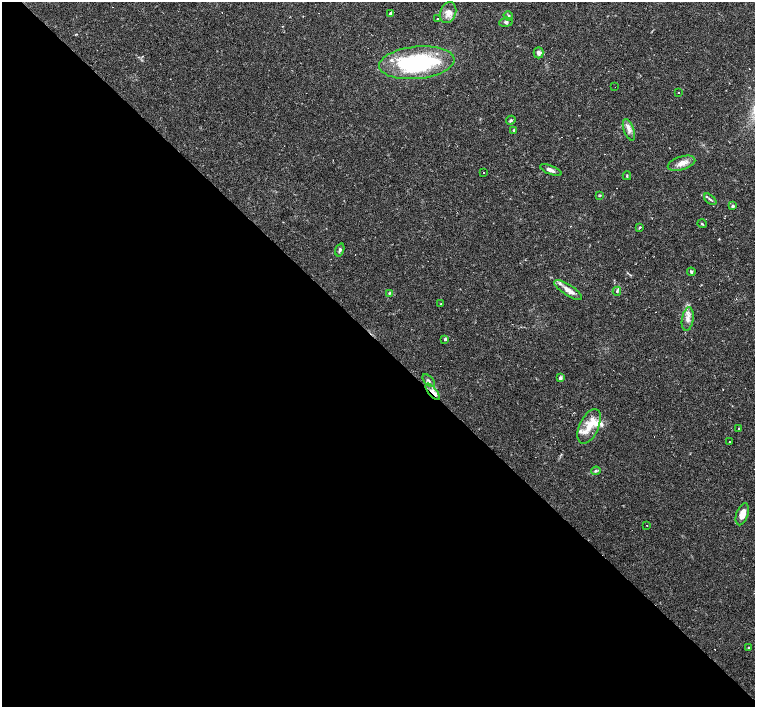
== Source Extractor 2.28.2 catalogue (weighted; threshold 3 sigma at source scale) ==
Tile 9 of 4 x 4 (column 1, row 3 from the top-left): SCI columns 1-1505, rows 1563-2972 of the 6021 x 6009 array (HDU 1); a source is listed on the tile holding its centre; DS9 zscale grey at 2 x 2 block average (1 PNG px = mean of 2 x 2 image px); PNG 757 x 709 px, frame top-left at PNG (2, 2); each listed source drawn as its Kron ellipse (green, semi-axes under 4 px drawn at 4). Shown black and unused: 52% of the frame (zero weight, under 2 of 3 exposures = <1% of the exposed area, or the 3 px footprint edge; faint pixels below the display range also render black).
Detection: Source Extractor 2.28.2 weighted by HDU 2 'WHT'; one run over the whole footprint, this tile lists its part. Background 0.0388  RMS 0.0031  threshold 0.0141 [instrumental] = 3 sigma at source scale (4.5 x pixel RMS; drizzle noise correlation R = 1.50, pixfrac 1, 0.0396/0.0396 arcsec/px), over >= 5 px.
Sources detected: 67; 19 cosmic-ray / hot-pixel residue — neither listed nor drawn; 9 inside a brighter listed object's ellipse — not listed separately; the other 39 listed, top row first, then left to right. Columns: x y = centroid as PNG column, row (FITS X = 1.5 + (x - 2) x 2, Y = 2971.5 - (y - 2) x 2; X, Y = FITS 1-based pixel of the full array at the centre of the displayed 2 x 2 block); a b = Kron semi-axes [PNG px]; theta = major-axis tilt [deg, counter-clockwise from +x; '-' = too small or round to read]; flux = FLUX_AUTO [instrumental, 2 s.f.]
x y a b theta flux
391 13 4 3 - 1.7
448 13 11 8 68 5.5
508 16 5 4 - 1.6
437 19 2 2 - 0.61
506 22 6 4 8 1.6
539 53 6 5 - 2
417 63 38 16 6 90
615 87 2 2 - 0.24
679 93 2 2 - 0.45
511 120 5 3 - 1
514 130 4 3 - 0.7
629 130 11 5 -70 3.7
682 163 14 6 17 6
551 170 11 4 -21 3.1
484 172 2 2 - 3.6
627 176 4 2 - 0.72
600 195 3 2 - 0.48
710 199 7 3 -41 1.4
733 206 4 3 - 1.4
702 224 5 2 - 0.67
640 227 2 2 - 0.8
340 250 7 3 71 1.4
691 272 4 3 - 1.1
568 290 16 5 -33 6
617 291 4 4 - 1.3
389 293 4 3 - 0.83
440 304 2 2 - 0.4
688 319 12 5 80 4.5
445 339 2 2 - 1.7
560 378 4 3 - 1.8
429 381 8 3 -47 1.3
433 392 10 4 -51 4
589 426 18 9 65 11
739 429 2 2 - 4.5
729 442 2 2 - 0.5
596 471 5 3 - 1
742 514 11 6 71 6.9
646 525 2 2 - 0.28
748 648 2 2 - 0.52
Overlapping masked pixels (flux is a lower limit): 1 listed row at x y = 433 392